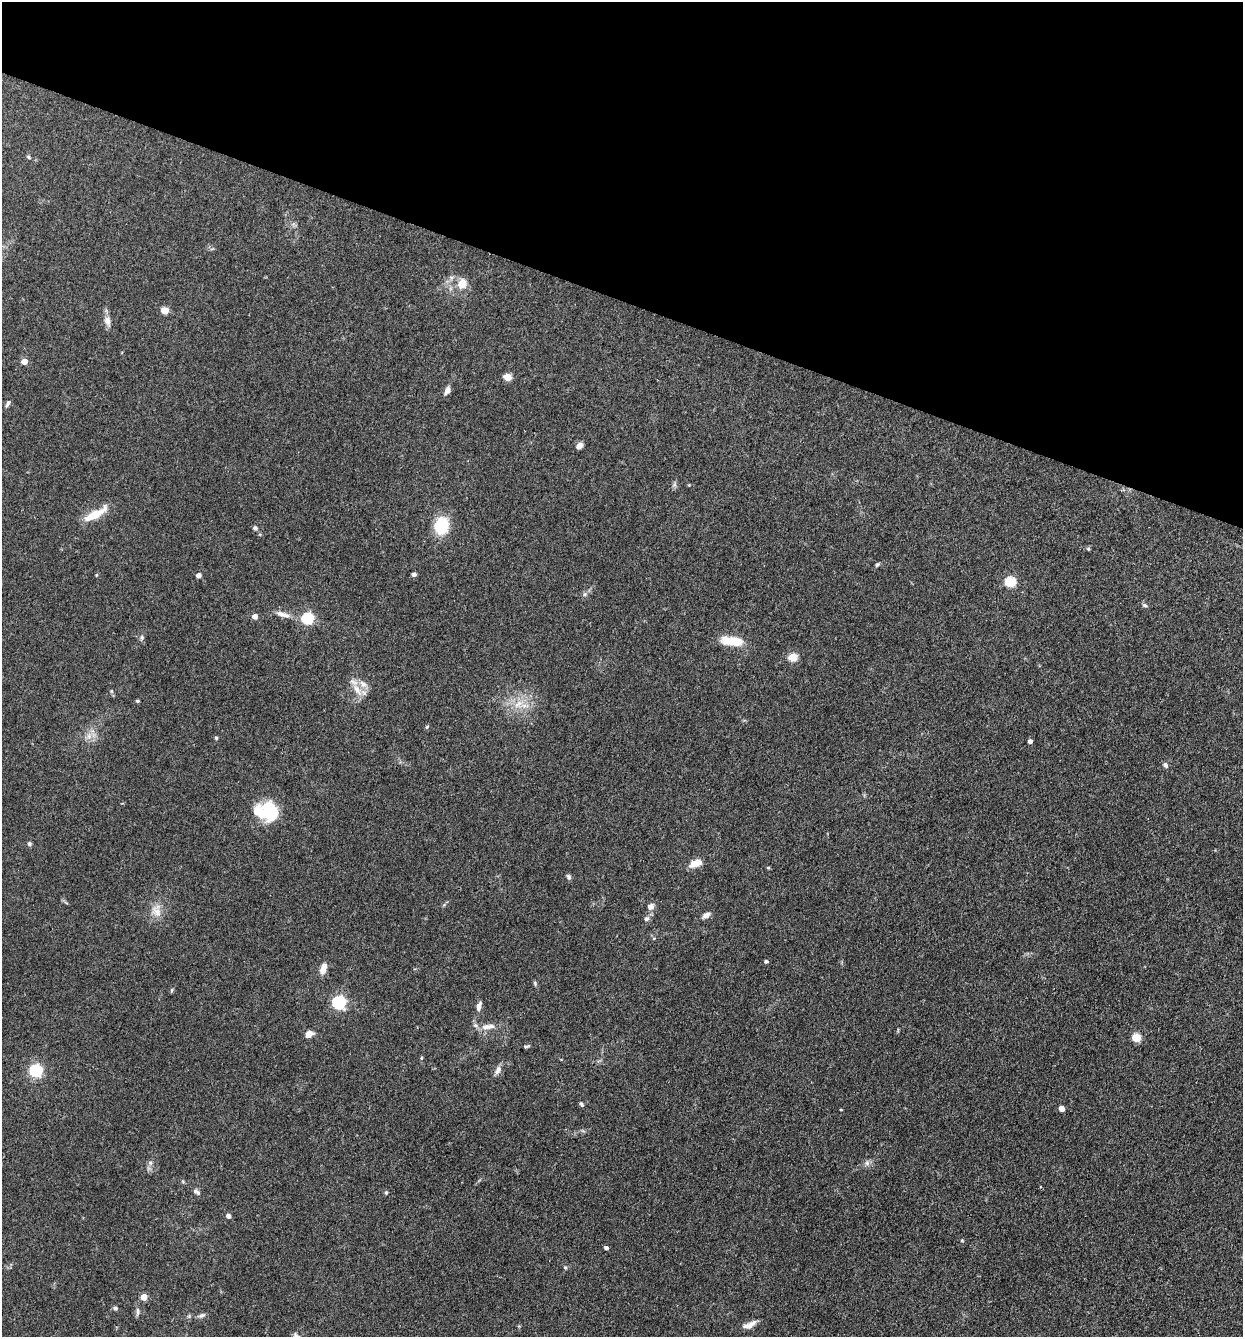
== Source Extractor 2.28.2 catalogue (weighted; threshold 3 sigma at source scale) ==
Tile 2 of 4 x 4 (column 2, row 1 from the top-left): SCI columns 1503-2743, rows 4008-5342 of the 5357 x 5342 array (HDU 1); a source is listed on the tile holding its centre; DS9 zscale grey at full resolution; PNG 1245 x 1339 px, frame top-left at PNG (2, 2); no overlay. Shown black and unused: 22% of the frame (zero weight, under 3 of 4 exposures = <1% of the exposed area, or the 3 px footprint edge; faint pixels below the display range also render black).
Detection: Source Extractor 2.28.2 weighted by HDU 2 'WHT'; one run over the whole footprint, this tile lists its part. Background 0.132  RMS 0.0068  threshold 0.0305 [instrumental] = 3 sigma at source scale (4.5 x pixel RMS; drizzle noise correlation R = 1.50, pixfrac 1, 0.05/0.05 arcsec/px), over >= 5 px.
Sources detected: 74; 2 inside a brighter object's white glare — not listed; the other 72 listed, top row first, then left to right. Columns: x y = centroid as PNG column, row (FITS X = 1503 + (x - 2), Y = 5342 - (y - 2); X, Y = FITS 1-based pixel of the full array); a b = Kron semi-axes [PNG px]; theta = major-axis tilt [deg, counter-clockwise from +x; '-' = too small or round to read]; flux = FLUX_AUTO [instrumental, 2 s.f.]
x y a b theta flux
28 157 7 4 -38 0.88
462 283 10 9 - 9
165 310 5 5 - 12
107 321 14 9 -73 4.2
24 362 5 4 - 7.5
507 377 5 4 - 16
447 390 10 6 62 3.1
8 403 9 4 63 1.5
579 446 7 5 33 4.7
95 515 29 8 29 15
441 526 15 12 81 31
255 528 6 5 - 1.5
1088 549 6 3 72 0.74
877 564 6 4 34 0.99
414 574 4 4 - 2.3
96 575 4 4 - 0.63
198 575 4 4 - 3.5
1010 582 6 5 - 45
1145 605 6 5 - 1.2
283 614 20 6 -18 5
255 616 5 5 - 4.5
307 618 6 5 - 77
142 637 7 5 -71 1.3
736 642 21 12 -8 13
793 657 5 5 - 26
363 684 12 7 -44 4.5
357 690 20 8 -58 7.2
111 691 6 4 -71 0.88
137 701 4 3 - 0.94
518 704 15 7 37 6.4
427 727 5 4 - 0.78
89 736 7 4 72 2.1
216 738 5 4 - 0.77
1030 741 4 4 - 2.9
1165 765 7 5 -48 1.9
261 813 41 17 -12 23
29 844 6 5 - 1.2
696 863 16 8 19 6.9
768 868 5 3 - 0.69
568 877 7 5 -73 1.6
650 907 8 7 - 3.6
156 912 17 10 -43 6.6
706 915 10 6 27 2.9
646 919 8 6 41 2
766 961 4 4 - 1.3
323 968 13 7 73 5.7
172 990 6 4 88 0.82
339 1003 6 6 - 120
479 1006 12 5 73 3.2
487 1027 13 8 10 5.1
309 1034 10 7 25 3.8
1136 1038 5 5 - 23
527 1046 9 3 15 0.98
421 1058 4 4 - 0.81
498 1070 12 7 61 3.1
35 1071 6 6 - 110
581 1104 6 4 -46 1.4
1061 1109 4 4 - 6.5
841 1110 4 3 - 0.51
150 1163 7 4 73 1.4
867 1163 7 6 - 2
197 1192 11 6 -32 1.9
386 1193 5 5 - 0.78
228 1216 4 4 - 3
962 1241 5 3 - 0.65
606 1248 4 4 - 2
565 1268 6 4 -68 0.93
143 1297 6 6 - 5.5
115 1308 6 5 - 1.2
138 1312 13 4 87 1.9
202 1315 10 6 18 1.9
749 1325 19 6 25 4.5